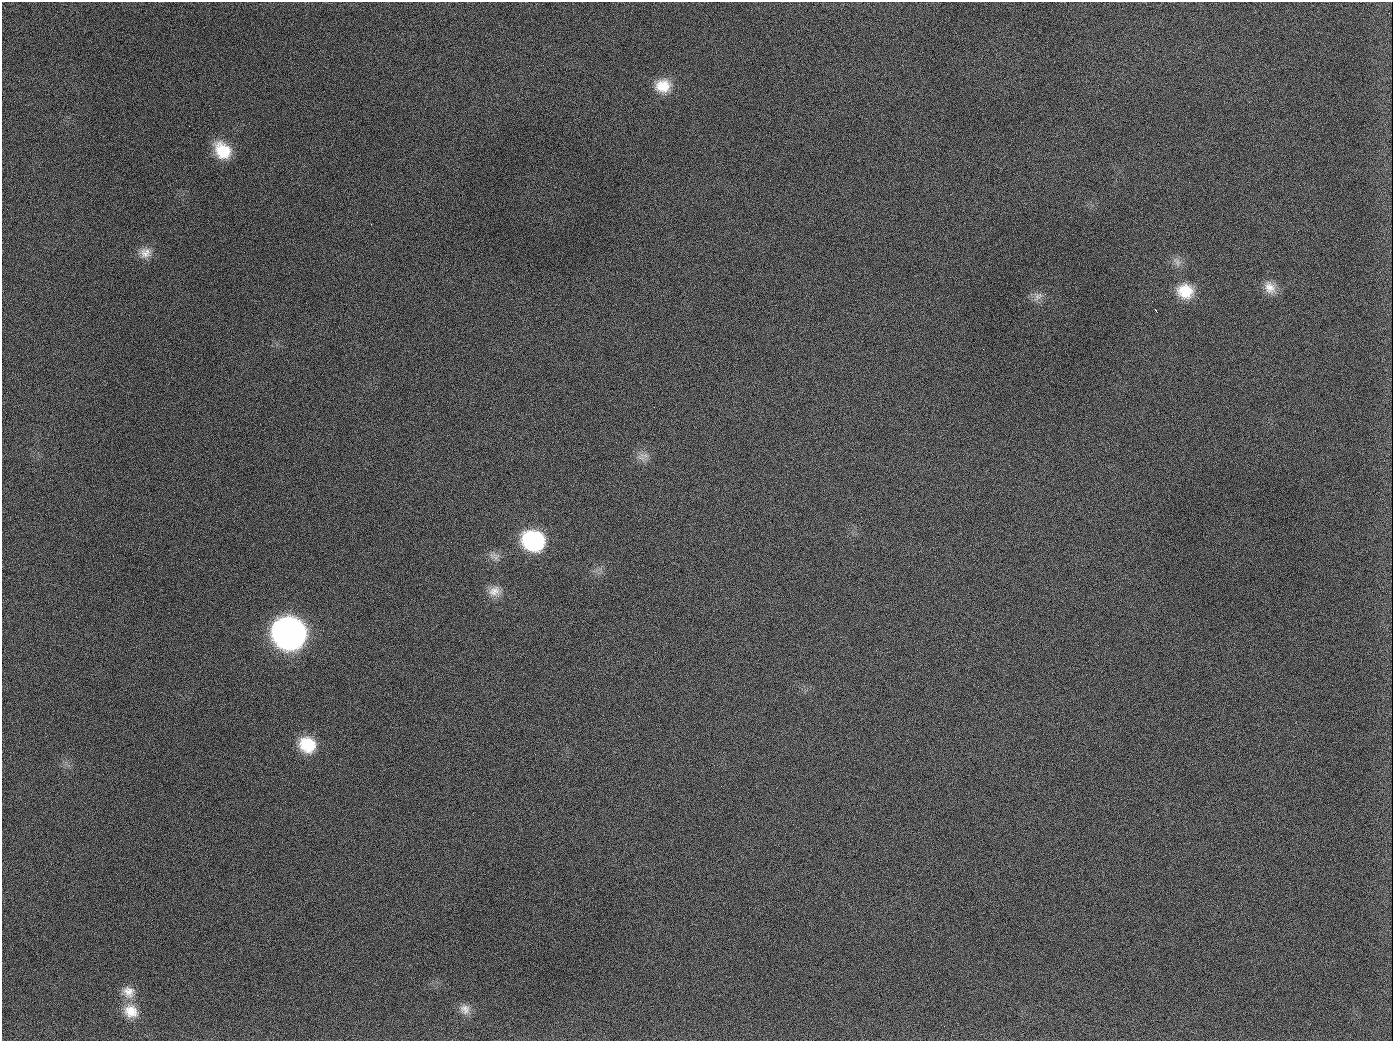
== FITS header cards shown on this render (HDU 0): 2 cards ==
NAXIS1  =                 1391
NAXIS2  =                 1039

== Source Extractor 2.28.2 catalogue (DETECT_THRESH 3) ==
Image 1391 x 1039 px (HDU 0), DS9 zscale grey, 1 PNG px = 1 image px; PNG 1395 x 1043 px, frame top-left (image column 1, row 1039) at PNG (2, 2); no overlay
Background 1710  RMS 75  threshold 224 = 3 sigma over >= 5 px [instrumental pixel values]
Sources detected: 19; all 19 listed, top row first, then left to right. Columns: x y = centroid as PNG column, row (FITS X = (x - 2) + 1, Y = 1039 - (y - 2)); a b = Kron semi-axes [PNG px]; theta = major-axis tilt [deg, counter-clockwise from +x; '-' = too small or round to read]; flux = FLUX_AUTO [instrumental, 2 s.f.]
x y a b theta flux
663 86 18 15 5 1.1e+05
189 126 2 2 - 7.2e+03
222 150 20 15 -48 1.7e+05
145 253 15 14 - 5.4e+04
1177 262 13 8 -60 3.0e+04
1270 287 19 13 -61 6.4e+04
1185 291 19 17 -14 1.3e+05
1038 296 16 7 43 3.1e+04
1156 311 4 2 - 4.9e+03
654 407 2 2 - 4.3e+03
643 455 16 5 -12 2.8e+04
533 541 20 17 -22 5.5e+05
494 591 17 13 26 5.6e+04
289 633 20 19 - 3.9e+06
307 745 18 16 -34 1.8e+05
128 992 17 15 -45 6.5e+04
465 1009 15 12 -44 4.3e+04
131 1011 20 16 -34 9.7e+04
944 1026 2 2 - 6.5e+03